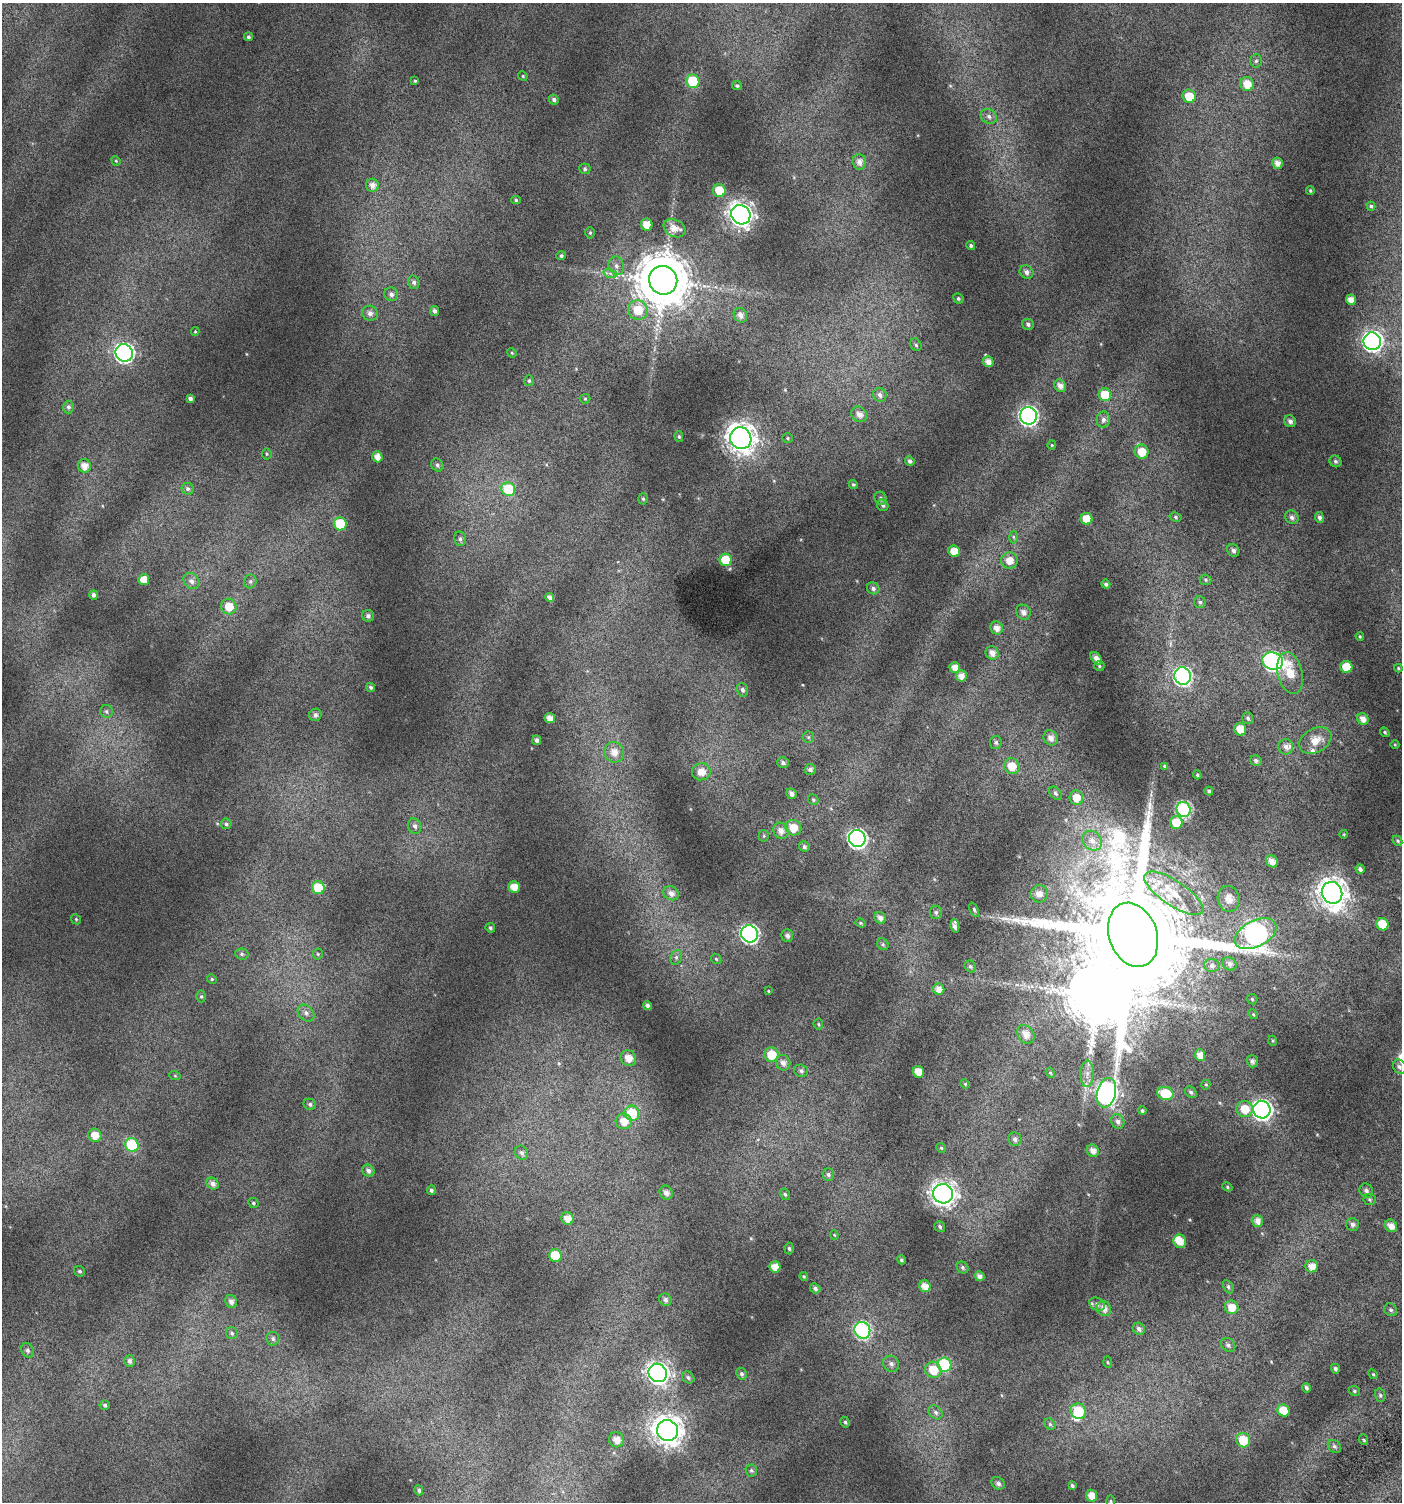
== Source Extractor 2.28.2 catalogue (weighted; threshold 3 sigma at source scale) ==
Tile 6 of 4 x 4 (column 2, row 2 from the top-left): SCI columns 1636-3035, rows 3031-4530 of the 6008 x 6064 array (HDU 1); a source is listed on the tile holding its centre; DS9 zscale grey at full resolution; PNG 1404 x 1504 px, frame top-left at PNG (2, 3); each listed source drawn as its Kron ellipse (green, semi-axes under 4 px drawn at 4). Shown black and unused: <1% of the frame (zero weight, under 4 of 7 exposures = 2% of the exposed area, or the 3 px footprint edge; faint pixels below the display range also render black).
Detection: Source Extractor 2.28.2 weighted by HDU 2 'WHT'; one run over the whole footprint, this tile lists its part. Background 0.0777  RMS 0.047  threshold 0.192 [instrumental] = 3 sigma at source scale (4.09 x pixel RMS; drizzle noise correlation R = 1.36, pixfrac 0.8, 0.0396/0.0396 arcsec/px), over >= 5 px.
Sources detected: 297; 1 inside a brighter object's white glare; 1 long thin detection or spike segment (spike, bleed or trail) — neither listed nor drawn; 6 inside a brighter listed object's ellipse — not listed separately; the other 289 listed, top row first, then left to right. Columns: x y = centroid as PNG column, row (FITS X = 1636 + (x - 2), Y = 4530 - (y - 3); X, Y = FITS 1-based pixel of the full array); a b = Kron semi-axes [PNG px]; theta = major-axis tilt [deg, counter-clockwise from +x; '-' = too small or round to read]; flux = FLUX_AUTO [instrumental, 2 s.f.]
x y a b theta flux
248 37 4 4 - 8.4
1256 61 7 5 86 9.1
523 76 5 4 - 4.8
415 81 3 3 - 4.5
693 81 7 6 - 230
1247 84 7 6 - 62
737 86 5 4 - 7.9
1189 96 7 6 - 76
554 100 5 5 - 14
989 116 8 7 - 16
116 161 5 4 - 4.7
859 162 8 7 - 25
1277 163 5 5 - 28
585 169 6 5 - 7.8
372 185 6 6 - 28
719 190 6 6 - 75
1310 191 4 3 - 5.5
516 200 4 4 - 6.5
1371 206 4 4 - 7.6
741 215 10 9 - 3100
647 224 6 5 - 51
674 228 11 8 -27 42
590 233 5 4 - 6.8
971 246 4 4 - 7.7
561 256 4 4 - 8.4
616 266 9 7 -72 20
1026 272 7 6 - 19
610 273 7 4 -19 11
663 280 14 14 - 23000
414 282 7 5 -73 13
391 294 7 6 - 16
958 298 5 5 - 7.9
1351 300 5 5 - 36
638 310 10 9 - 96
435 311 5 4 - 14
370 313 8 7 - 22
740 315 7 6 - 25
1028 324 6 5 - 11
195 331 4 4 - 4
1372 341 9 8 - 1500
916 345 6 5 - 8.4
124 353 9 8 - 1300
512 353 5 4 - 4.7
988 362 5 5 - 32
529 381 5 5 - 6.9
1060 386 6 5 - 26
880 395 7 6 - 18
1105 395 6 6 - 98
190 398 4 4 - 13
585 399 5 5 - 5.7
68 407 6 5 - 11
859 414 8 7 - 29
1028 416 9 8 - 1200
1103 420 8 6 78 17
1290 421 6 5 - 18
679 437 5 4 - 6.7
741 438 11 10 - 5000
787 438 5 4 - 5.1
1052 445 4 4 - 4
1142 452 7 7 - 72
267 454 5 5 - 6.3
377 457 5 5 - 38
910 461 5 4 - 13
1335 461 6 5 - 9.2
437 465 7 5 -53 10
84 466 7 6 - 36
853 484 5 4 - 6.9
188 489 6 5 - 9.7
508 489 7 6 - 190
881 498 7 6 - 11
643 499 5 5 - 7.4
883 505 6 5 - 10
1175 517 6 4 -29 6.4
1292 517 7 6 - 15
1319 517 5 4 - 14
1087 519 6 6 - 81
340 524 6 6 - 200
1013 537 6 4 -88 7
460 539 7 6 - 12
1233 550 6 6 - 16
954 551 6 5 - 58
726 560 6 6 - 120
1009 560 8 8 - 49
144 580 5 5 - 49
1205 580 6 5 - 7.2
191 581 9 7 -48 19
250 581 7 6 - 9.6
1106 584 4 4 - 10
873 588 6 5 - 14
93 595 5 4 - 13
550 597 5 4 - 20
1200 602 6 6 - 9
229 607 8 7 - 65
1023 612 8 7 - 24
368 616 6 6 - 14
997 628 6 6 - 33
1360 636 4 3 - 5.1
992 653 7 6 - 28
1096 658 7 4 -50 26
1273 661 10 8 -18 1100
1099 666 5 4 - 6.1
1346 667 6 6 - 97
955 668 5 5 - 38
1398 668 4 4 - 4.2
1290 673 21 12 -77 78
961 676 5 5 - 31
1183 676 9 8 - 1000
371 687 5 4 - 9.2
742 690 7 5 -73 12
106 712 6 6 - 10
315 715 6 6 - 15
550 718 5 5 - 34
1248 718 6 5 - 9.4
1363 719 6 5 - 28
1240 729 6 5 - 77
1385 732 5 3 - 5.7
808 737 6 5 - 6.2
1051 738 8 7 - 27
537 740 5 4 - 13
1315 740 17 12 29 57
996 743 7 6 - 9.8
1395 745 4 3 - 3.3
1286 747 7 7 - 20
614 752 10 9 - 45
1256 760 6 5 - 11
783 763 6 5 - 14
1012 766 8 7 - 66
1165 766 4 3 - 5
810 769 5 5 - 13
701 772 9 8 - 45
1197 775 4 3 - 5.6
1209 791 4 3 - 7.9
1055 793 7 5 -50 9.5
791 794 5 4 - 21
1076 798 7 6 - 54
813 800 6 5 - 6.4
1184 809 7 7 - 670
1176 822 6 6 - 93
226 824 5 5 - 7.6
415 826 8 6 -69 15
793 828 8 7 - 62
781 831 8 7 - 30
1344 834 4 3 - 3.6
764 836 5 5 - 5.9
857 838 9 8 - 1300
1092 841 10 8 -49 37
1397 841 5 4 - 6.2
804 847 5 5 - 11
1272 861 6 5 - 35
1360 869 5 4 - 13
514 887 6 5 - 45
318 888 6 6 - 130
671 893 8 6 -32 24
1174 893 34 12 -34 120
1332 893 11 10 - 4900
1039 894 8 8 - 33
1228 899 13 11 -79 43
974 910 7 4 -66 7.5
936 912 7 6 - 10
880 918 6 5 - 25
76 919 5 4 - 4.8
861 923 5 4 - 5.7
1382 924 6 6 - 99
955 926 7 4 -83 20
490 928 5 4 - 8.5
749 934 9 8 - 1100
1256 934 22 13 27 2300
1133 935 33 24 -71 160000
787 936 6 6 - 16
883 944 6 5 - 7.7
242 954 6 5 - 9
318 954 5 5 - 6
676 957 7 5 70 11
716 959 6 4 -43 6.2
1230 964 7 6 - 17
1212 965 7 6 - 15
970 966 6 5 - 8.7
212 979 5 4 - 5.4
939 989 6 5 - 31
768 991 4 4 - 3.9
201 996 6 5 - 6.7
1252 999 5 5 - 6
647 1005 4 4 - 13
306 1013 9 7 -46 19
1253 1014 5 4 - 5
818 1024 5 5 - 5.6
1026 1034 10 8 -53 37
1273 1041 5 3 - 4.3
772 1055 7 7 - 98
1200 1055 5 5 - 35
628 1058 8 7 - 48
1252 1061 6 5 - 14
783 1063 8 7 - 24
1399 1067 7 6 - 13
801 1071 7 6 - 12
919 1072 6 5 - 62
1050 1073 5 4 - 5.6
1087 1074 13 6 89 28
175 1076 6 3 -19 4.4
965 1084 5 4 - 5.2
1206 1085 5 4 - 5.1
1191 1092 7 5 -44 10
1106 1093 15 9 76 2400
1165 1093 8 6 -14 130
310 1104 6 5 - 11
1245 1109 8 8 - 74
1262 1110 9 8 - 1700
1142 1111 4 4 - 8.4
632 1113 8 7 - 150
624 1121 8 7 - 51
1118 1121 7 6 - 17
95 1135 7 6 - 55
1015 1139 7 6 - 15
132 1145 7 6 - 310
941 1148 5 4 - 5.6
1093 1151 6 5 - 27
522 1153 7 6 - 12
368 1171 6 5 - 17
828 1174 6 6 - 10
213 1183 6 5 - 21
1227 1187 5 4 - 5.7
431 1190 5 4 - 10
1366 1191 7 6 - 15
666 1193 7 6 - 20
785 1194 6 5 - 7.6
943 1194 10 9 - 3300
1369 1199 6 5 - 7.4
253 1203 5 5 - 7.5
567 1218 6 6 - 40
1257 1221 6 5 - 33
1353 1224 6 6 - 16
1391 1226 7 5 -47 35
940 1227 6 5 - 7.7
834 1235 4 4 - 4.2
1180 1241 6 6 - 47
789 1249 6 4 -84 7.5
555 1256 6 6 - 160
902 1260 5 4 - 6.8
1312 1266 6 6 - 39
775 1267 6 5 - 50
963 1268 6 5 - 8.3
79 1271 6 5 - 7.7
804 1276 4 3 - 4.5
979 1276 5 4 - 19
925 1286 6 5 - 38
1228 1287 7 4 -64 8.1
815 1288 5 5 - 12
665 1300 6 6 - 15
231 1302 7 5 -67 20
1097 1304 8 6 -32 14
1231 1307 7 6 - 57
1104 1309 8 7 - 28
1391 1310 7 6 - 9.9
1139 1329 6 5 - 14
862 1330 8 8 - 700
232 1333 6 6 - 8.7
273 1339 7 6 - 12
1228 1345 8 6 -43 12
27 1350 7 6 - 12
130 1361 6 5 - 15
1107 1362 5 3 - 4.7
891 1364 8 7 - 17
944 1365 7 6 - 290
1335 1369 5 4 - 11
933 1370 8 8 - 93
658 1373 9 9 - 2200
741 1374 6 5 - 9.9
1373 1374 5 4 - 5
688 1377 7 5 -42 9.9
1306 1388 5 4 - 11
1354 1391 6 4 -23 6.8
1380 1395 7 5 -76 8.7
105 1405 5 5 - 8.7
1283 1410 6 5 - 74
1078 1411 8 7 - 130
936 1412 8 6 -46 14
845 1422 5 4 - 7.5
1050 1424 6 5 - 8.6
667 1431 11 10 - 5100
616 1440 8 7 - 37
1243 1440 7 7 - 110
1364 1440 5 3 - 4.9
1334 1446 7 5 -43 10
751 1470 6 5 - 7.5
998 1483 7 6 - 15
1072 1486 4 4 - 7.3
419 1490 5 4 - 10
1092 1496 6 5 - 47
1111 1501 5 3 - 4.7